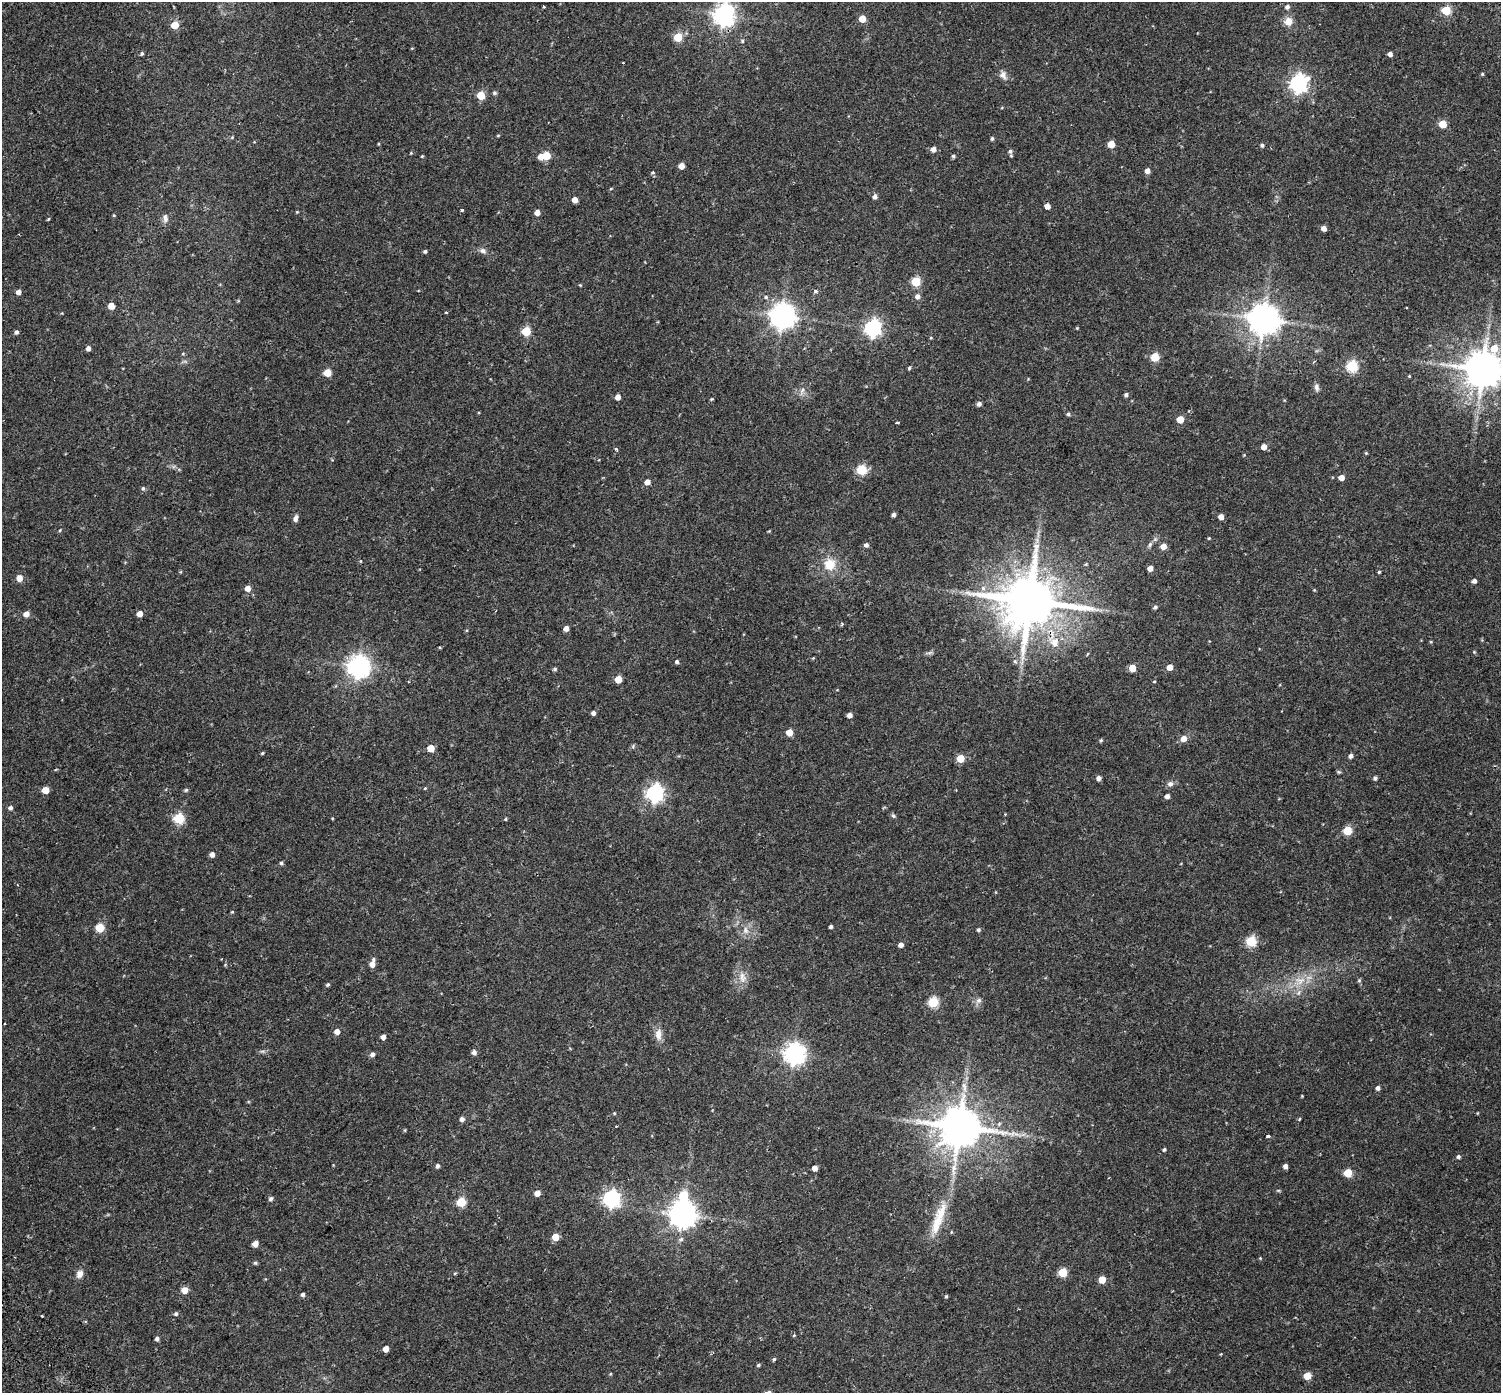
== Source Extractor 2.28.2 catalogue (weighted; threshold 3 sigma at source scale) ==
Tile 7 of 4 x 4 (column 3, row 2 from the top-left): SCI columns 3069-4567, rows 3021-4411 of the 6143 x 6102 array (HDU 1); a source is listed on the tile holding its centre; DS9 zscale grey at full resolution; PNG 1503 x 1395 px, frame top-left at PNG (2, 2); no overlay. Shown black and unused: <1% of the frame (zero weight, under 2 of 3 exposures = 5% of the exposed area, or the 3 px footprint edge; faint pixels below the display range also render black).
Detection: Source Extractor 2.28.2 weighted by HDU 2 'WHT'; one run over the whole footprint, this tile lists its part. Background 0.0598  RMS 0.0046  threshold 0.0206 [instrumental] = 3 sigma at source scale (4.5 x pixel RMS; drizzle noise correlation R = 1.50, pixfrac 1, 0.0396/0.0396 arcsec/px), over >= 5 px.
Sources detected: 209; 1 inside a brighter listed object's ellipse — not listed separately; the other 208 listed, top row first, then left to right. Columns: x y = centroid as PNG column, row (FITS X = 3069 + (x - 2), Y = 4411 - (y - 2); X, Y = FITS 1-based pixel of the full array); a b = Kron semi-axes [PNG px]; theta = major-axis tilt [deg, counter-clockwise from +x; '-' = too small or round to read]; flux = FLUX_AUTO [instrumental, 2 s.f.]
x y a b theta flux
544 7 3 2 - 0.55
1287 7 6 5 - 1.3
1446 10 5 5 - 19
724 15 8 7 - 260
862 19 5 5 - 7.3
1288 21 9 9 - 3.9
175 25 5 5 - 9.7
678 37 5 5 - 16
742 41 5 4 - 0.55
142 53 5 4 - 0.71
1390 54 4 4 - 1.7
623 63 2 2 - 0.32
1482 74 4 4 - 0.43
1003 75 9 7 -61 2.3
1298 83 7 7 - 150
494 93 6 5 - 0.77
481 95 5 5 - 12
1443 124 5 5 - 9.8
498 136 5 3 - 0.38
232 137 5 4 - 0.4
992 138 5 4 - 0.74
1111 144 5 5 - 7.3
1262 145 4 4 - 0.79
933 149 5 5 - 2.3
1010 151 7 6 - 1.2
546 155 5 5 - 11
422 156 4 3 - 0.37
541 156 5 5 - 3.8
953 156 5 4 - 0.65
681 166 5 4 - 3.5
1147 171 5 4 - 2.2
653 172 6 4 6 0.55
611 189 5 3 - 0.35
875 197 6 5 - 1.5
575 200 5 4 - 3.4
1047 206 5 4 - 3.1
462 210 3 3 - 0.96
537 213 5 4 - 2.8
114 215 4 4 - 0.37
165 218 11 7 89 1.7
48 219 4 3 - 0.46
1324 228 5 4 - 2.4
425 251 4 4 - 0.67
483 251 10 6 -32 1.5
916 282 5 5 - 21
580 285 4 3 - 0.36
816 291 5 4 - 1.2
19 292 5 4 - 2.3
917 296 6 6 - 1.7
766 297 5 5 - 0.6
111 306 5 5 - 4.8
446 312 3 3 - 0.39
782 316 8 8 - 410
1264 319 9 9 - 750
873 328 7 6 - 120
1077 328 4 4 - 0.34
526 331 5 5 - 19
16 332 5 4 - 1
931 338 4 3 - 0.37
88 349 4 4 - 1.7
183 354 5 4 - 0.41
1155 357 5 5 - 14
1352 366 6 6 - 34
909 368 4 4 - 0.58
1483 369 11 10 - 1300
327 373 5 5 - 9.3
1409 376 4 3 - 0.35
1316 387 10 6 -85 1.5
802 391 14 4 71 1.4
1126 395 5 4 - 0.83
618 397 5 4 - 3
712 399 4 4 - 0.41
979 404 5 4 - 1.4
1068 414 5 5 - 0.68
1180 419 5 5 - 7.2
897 422 4 2 - 0.74
1264 447 5 4 - 3.3
616 449 4 3 - 0.91
1366 453 4 4 - 0.39
1244 455 4 4 - 0.33
861 470 5 5 - 26
1341 478 5 4 - 3.1
647 482 5 5 - 2.9
143 488 5 5 - 0.75
893 515 4 4 - 1.1
1221 517 4 4 - 2.8
296 518 9 5 76 1.4
60 530 4 3 - 0.39
769 531 4 4 - 0.34
1209 538 4 3 - 0.35
1037 540 7 4 -72 0.97
1150 544 8 4 63 1.1
866 545 5 5 - 1.2
1163 546 5 5 - 3.4
360 561 5 3 - 0.32
830 564 15 15 - 7.7
1086 564 5 4 - 0.44
1150 568 5 4 - 2.5
1379 572 4 3 - 0.65
19 578 5 5 - 3.7
1474 581 4 4 - 1.6
248 588 5 5 - 3.2
1030 601 16 14 21 2800
1155 607 5 5 - 0.94
26 614 5 5 - 3
140 614 5 5 - 3.5
842 624 5 4 - 0.56
566 628 5 4 - 2.5
1054 642 16 14 -55 7
1474 652 4 4 - 0.37
1015 661 6 5 - 0.83
677 662 5 4 - 0.84
358 666 8 7 - 290
1170 667 5 5 - 3.6
1132 668 5 5 - 6.2
555 669 5 4 - 0.69
618 679 5 5 - 7.5
1154 681 4 3 - 0.33
593 713 4 4 - 1.4
849 715 4 4 - 2.1
789 732 5 5 - 5.3
1184 739 6 6 - 3.1
1101 740 5 4 - 0.51
633 746 6 4 73 0.56
431 748 5 5 - 6.4
262 753 4 3 - 0.44
1351 756 5 4 - 1.4
960 758 5 5 - 11
1339 772 6 5 - 0.54
1098 778 5 4 - 1.7
1375 778 4 4 - 1
1170 784 8 7 - 1.4
425 788 3 3 - 0.68
45 790 5 5 - 7.1
186 790 5 5 - 0.59
655 793 7 7 - 140
1167 796 4 4 - 1.6
10 808 5 5 - 1.3
893 816 7 5 -49 0.78
179 818 5 5 - 31
505 819 4 4 - 0.4
1347 831 5 5 - 17
212 854 5 4 - 2.1
281 863 5 4 - 0.75
232 912 4 4 - 0.37
831 927 4 3 - 0.94
100 928 5 5 - 14
746 930 11 8 -78 2.6
978 930 4 4 - 0.78
1251 941 5 5 - 30
901 945 5 4 - 2
372 964 7 5 78 3.5
742 977 18 9 -86 4.2
1300 980 16 8 -2 4.8
1359 980 5 5 - 0.54
328 984 5 4 - 0.65
1299 993 9 4 81 1.1
978 1000 9 7 43 1.6
933 1002 5 5 - 29
5 1023 3 3 - 0.87
337 1032 5 5 - 3
658 1034 16 9 -89 3.4
383 1037 5 4 - 2
262 1051 8 4 0 0.88
474 1052 6 5 - 1.6
372 1054 5 5 - 1.5
794 1054 7 7 - 260
1378 1088 4 4 - 1.4
614 1113 5 3 - 0.39
462 1119 5 5 - 1.6
1299 1119 5 3 - 0.36
960 1127 12 11 - 1600
405 1130 5 3 - 0.38
1268 1136 4 3 - 1.7
1164 1150 4 4 - 0.65
1458 1157 5 4 - 0.87
438 1166 5 4 - 1
1285 1166 4 4 - 1.6
815 1168 4 4 - 2.8
1348 1173 5 5 - 14
537 1193 5 5 - 3.3
683 1195 7 6 - 17
612 1198 7 7 - 130
271 1199 5 5 - 1.1
461 1202 5 5 - 20
683 1214 8 8 - 480
937 1223 39 13 77 11
951 1232 5 3 - 0.35
555 1237 5 5 - 7
681 1239 8 5 30 1
255 1244 5 4 - 3.3
1260 1258 4 4 - 0.33
255 1263 5 4 - 0.62
1063 1272 5 5 - 15
455 1273 5 3 - 0.4
80 1274 10 8 62 2.3
1102 1280 5 5 - 7.6
185 1290 5 5 - 5
303 1294 4 4 - 1.1
946 1296 5 4 - 0.48
176 1314 5 5 - 0.8
794 1335 4 3 - 0.38
157 1339 4 4 - 1.2
386 1349 5 4 - 3.7
774 1359 4 4 - 0.57
758 1365 5 4 - 0.65
610 1374 5 3 - 0.37
1307 1376 5 5 - 8.7
Overlapping masked pixels (flux is a lower limit): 2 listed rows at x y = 1030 601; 1054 642
Isophote crosses this tile's border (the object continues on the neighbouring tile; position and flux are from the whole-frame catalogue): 2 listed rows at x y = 724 15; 1483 369